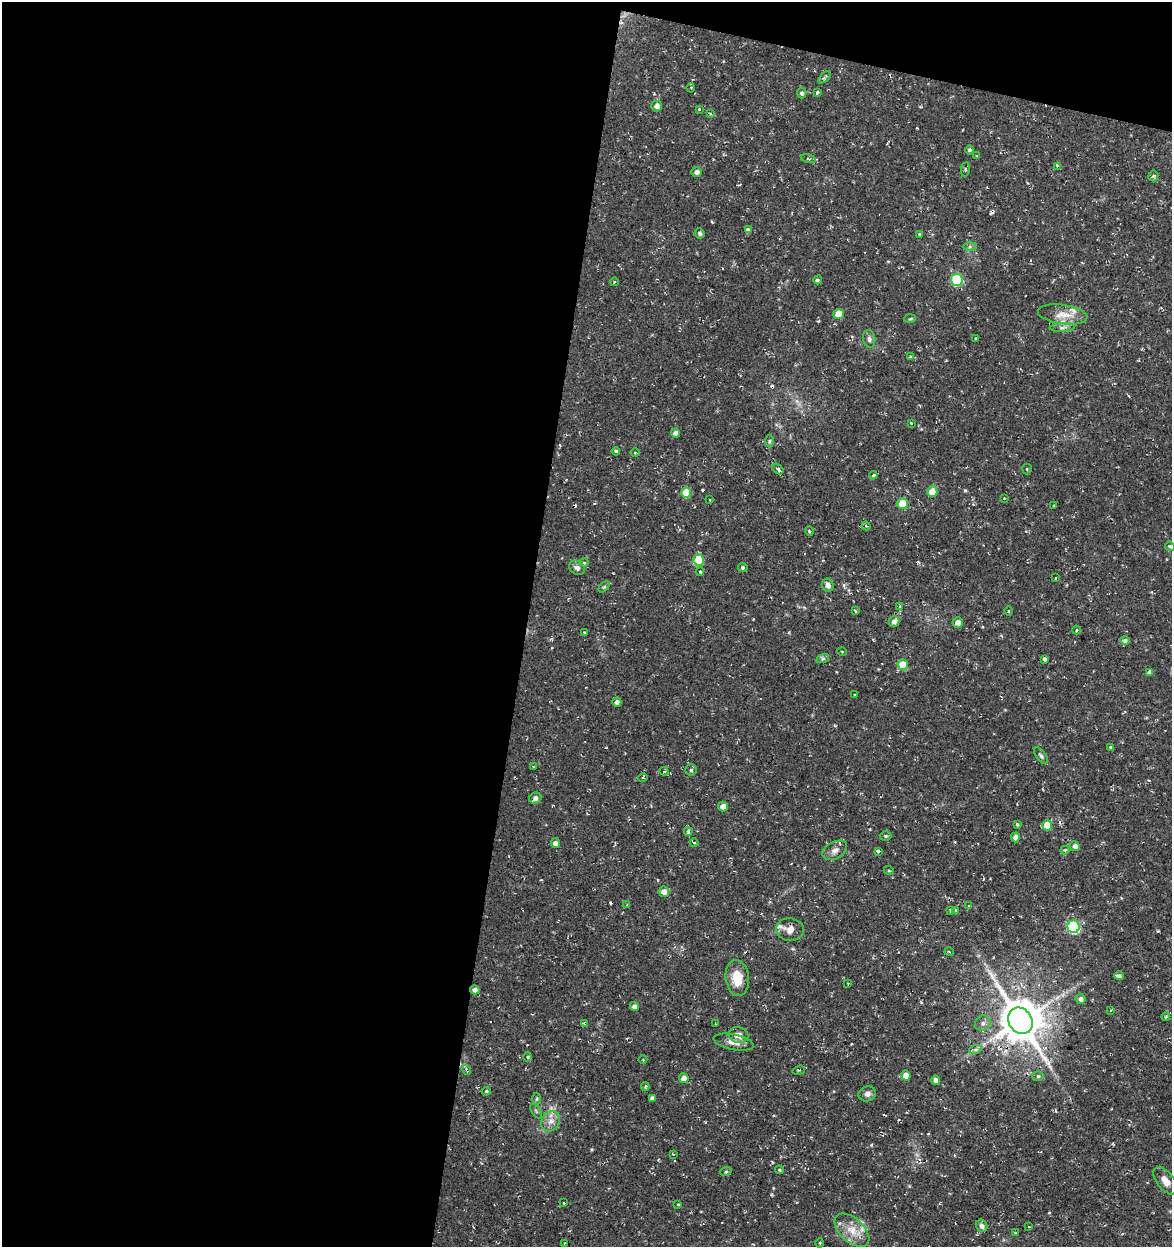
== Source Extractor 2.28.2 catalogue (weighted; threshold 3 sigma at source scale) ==
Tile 1 of 4 x 4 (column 1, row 1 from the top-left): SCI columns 283-1452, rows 3735-4979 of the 5185 x 4991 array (HDU 1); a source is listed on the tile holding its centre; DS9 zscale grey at full resolution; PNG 1174 x 1249 px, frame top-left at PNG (2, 2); each listed source drawn as its Kron ellipse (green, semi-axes under 4 px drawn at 4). Shown black and unused: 48% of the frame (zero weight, under 2 of 3 exposures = <1% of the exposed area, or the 3 px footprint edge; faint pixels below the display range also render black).
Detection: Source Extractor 2.28.2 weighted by HDU 2 'WHT'; one run over the whole footprint, this tile lists its part. Background 0.0282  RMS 0.0038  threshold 0.0172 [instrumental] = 3 sigma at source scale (4.5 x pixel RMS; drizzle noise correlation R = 1.50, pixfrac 1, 0.0396/0.0396 arcsec/px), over >= 5 px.
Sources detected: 150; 8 cosmic-ray / hot-pixel residue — neither listed nor drawn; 4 inside a brighter listed object's ellipse — not listed separately; the other 138 listed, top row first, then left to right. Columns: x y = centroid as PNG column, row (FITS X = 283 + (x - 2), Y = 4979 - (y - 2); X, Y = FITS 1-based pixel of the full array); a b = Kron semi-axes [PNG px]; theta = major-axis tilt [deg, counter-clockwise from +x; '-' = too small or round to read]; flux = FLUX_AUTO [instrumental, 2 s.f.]
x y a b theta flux
825 77 7 3 44 0.6
691 88 4 3 - 0.36
817 92 4 3 - 2.4
802 93 5 5 - 0.85
657 106 5 5 - 1.7
699 109 3 3 - 0.4
710 114 3 3 - 0.4
969 150 4 3 - 0.69
977 156 4 3 - 0.58
808 159 7 3 -13 0.47
1057 167 4 3 - 2.5
965 169 7 3 82 0.53
697 172 5 5 - 1.6
1153 176 5 5 - 0.59
748 230 3 3 - 3.5
700 233 5 5 - 0.73
919 234 3 3 - 0.93
970 247 7 4 1 0.76
818 280 4 3 - 0.59
957 280 6 6 - 31
614 282 4 3 - 0.34
838 314 5 5 - 6.2
1063 314 25 9 -8 5.2
910 319 6 3 4 0.46
1062 327 12 4 4 1.4
869 339 9 6 -79 1.1
976 339 3 2 - 0.36
910 357 4 2 - 0.32
911 423 3 3 - 0.59
675 433 4 4 - 1.6
770 441 6 4 89 0.56
616 451 4 3 - 0.42
635 453 5 3 - 0.46
778 469 6 4 -39 0.76
1027 469 5 5 - 0.46
873 475 4 3 - 0.44
932 492 5 5 - 7.5
686 493 5 5 - 9.8
1004 498 3 2 - 0.34
710 500 3 2 - 0.26
902 504 5 5 - 11
1054 506 3 3 - 1.2
866 526 4 4 - 0.74
809 531 5 3 - 0.44
1170 546 5 4 - 0.75
699 560 5 5 - 15
584 563 5 3 - 0.48
743 567 5 4 - 0.65
577 568 8 6 -33 1.2
700 572 4 2 - 0.37
1055 578 4 2 - 0.29
828 585 7 5 -68 2
604 587 6 4 44 0.51
899 606 3 3 - 0.51
855 611 3 3 - 0.41
1008 611 5 3 - 0.38
894 621 5 5 - 1.7
958 623 5 5 - 2.2
1076 630 4 3 - 0.46
584 632 4 2 - 0.27
1125 640 5 4 - 0.79
842 652 5 3 - 0.29
823 658 6 4 19 0.66
1044 659 3 3 - 6.1
903 665 5 5 - 9.1
1150 672 4 4 - 1.6
854 695 3 2 - 0.33
617 702 4 4 - 1.6
1111 747 4 3 - 0.67
1041 756 10 4 -52 0.82
533 766 2 2 - 0.34
691 770 5 5 - 0.83
664 771 4 4 - 0.64
643 778 5 3 - 0.36
535 798 6 5 - 1.8
723 807 5 5 - 2.2
1017 824 4 3 - 0.62
1047 825 5 5 - 7.9
688 831 4 3 - 0.8
886 836 6 5 - 0.47
1015 837 5 4 - 2.3
555 843 5 4 - 1.7
694 843 4 3 - 0.6
1075 846 5 4 - 1.7
835 850 13 8 30 2.2
1065 850 4 4 - 0.44
878 851 4 3 - 2
889 871 5 3 - 0.35
664 892 5 5 - 2
627 905 3 3 - 2.7
969 906 2 2 - 0.31
951 910 4 3 - 0.55
956 910 3 3 - 2.3
1074 927 6 6 - 48
790 929 14 11 -4 3.2
949 952 5 3 - 0.36
1119 976 5 4 - 0.78
737 978 18 11 -84 7.7
848 983 3 2 - 0.25
475 990 5 4 - 1.4
1081 999 5 5 - 1.5
634 1007 4 4 - 1.6
1110 1010 3 2 - 0.37
1166 1017 4 3 - 0.54
1020 1021 14 11 -56 1400
585 1023 3 3 - 1.3
983 1023 8 7 - 1.6
715 1024 3 2 - 0.28
738 1035 10 8 -16 2.6
734 1042 20 7 -11 3.3
975 1050 6 4 18 0.8
527 1057 4 3 - 0.44
643 1060 4 3 - 0.27
467 1070 5 4 - 0.91
799 1070 6 3 18 0.47
906 1076 5 4 - 4.8
1038 1076 6 5 - 0.65
684 1078 5 4 - 2.6
936 1080 5 4 - 2
645 1086 4 3 - 0.64
486 1091 4 3 - 0.45
867 1094 9 7 21 1.5
652 1098 4 4 - 1.4
537 1099 6 4 88 0.56
536 1111 8 3 -58 0.53
551 1121 11 8 54 2.7
673 1154 3 2 - 0.27
779 1170 4 3 - 0.42
726 1171 6 3 21 0.42
1165 1181 16 8 -53 3.2
564 1203 3 2 - 0.29
678 1204 4 3 - 0.33
982 1226 6 5 - 1.5
1029 1227 3 2 - 0.3
852 1230 21 12 -43 6.2
1016 1232 4 2 - 0.34
565 1243 3 2 - 0.37
819 1243 5 3 - 0.47
Overlapping masked pixels (flux is a lower limit): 4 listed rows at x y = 1057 167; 475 990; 585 1023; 467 1070